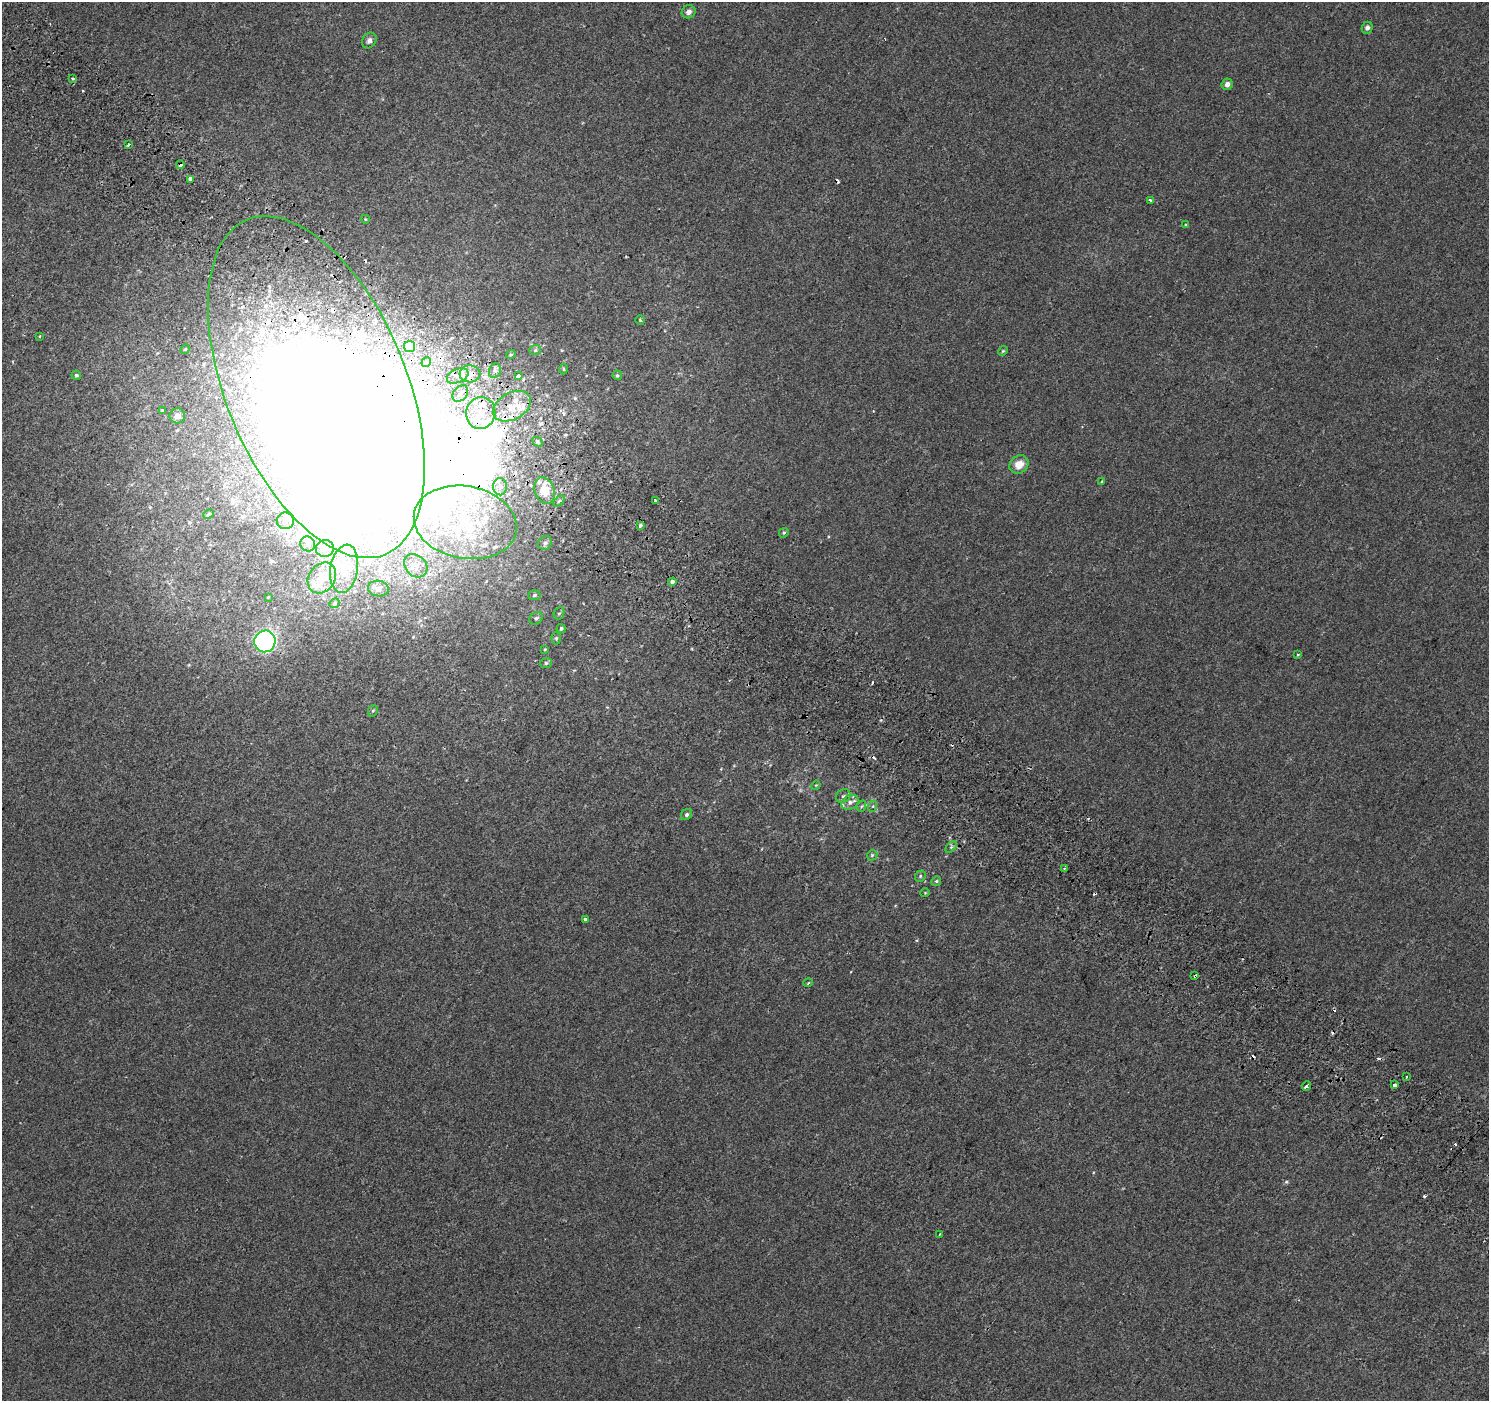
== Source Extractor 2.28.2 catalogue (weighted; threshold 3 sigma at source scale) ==
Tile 11 of 4 x 4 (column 3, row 3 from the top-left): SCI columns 3049-4535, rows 1702-3100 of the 6086 x 6114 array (HDU 1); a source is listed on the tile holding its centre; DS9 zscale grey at full resolution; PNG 1491 x 1403 px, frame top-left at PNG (2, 2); each listed source drawn as its Kron ellipse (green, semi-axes under 4 px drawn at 4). Shown black and unused: <1% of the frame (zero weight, under 2 of 3 exposures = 3% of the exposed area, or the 3 px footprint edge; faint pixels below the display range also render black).
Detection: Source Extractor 2.28.2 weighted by HDU 2 'WHT'; one run over the whole footprint, this tile lists its part. Background 0.00109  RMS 0.0056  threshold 0.0252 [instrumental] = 3 sigma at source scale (4.5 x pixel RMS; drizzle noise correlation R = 1.50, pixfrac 1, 0.0396/0.0396 arcsec/px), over >= 5 px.
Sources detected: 120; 8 inside a brighter object's white glare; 16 cosmic-ray / hot-pixel residue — neither listed nor drawn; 13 inside a brighter listed object's ellipse — not listed separately; the other 83 listed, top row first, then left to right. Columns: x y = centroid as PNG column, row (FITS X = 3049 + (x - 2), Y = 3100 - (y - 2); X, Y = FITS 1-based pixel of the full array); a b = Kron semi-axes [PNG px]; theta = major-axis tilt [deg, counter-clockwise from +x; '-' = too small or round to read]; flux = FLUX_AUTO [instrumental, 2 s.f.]
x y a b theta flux
689 12 7 6 - 2.1
1367 28 6 5 - 1.8
369 40 8 6 57 2
73 78 3 3 - 3.3
1227 84 6 5 - 2.3
129 144 3 3 - 3.4
180 165 4 3 - 2.9
191 179 4 3 - 8.1
1150 200 3 3 - 0.83
365 219 4 3 - 0.38
1186 225 4 4 - 0.64
640 320 5 4 - 0.73
39 336 3 3 - 0.69
409 346 6 5 - 6.1
185 349 5 4 - 0.63
535 350 6 5 - 0.98
1003 351 5 4 - 0.58
511 354 5 4 - 0.69
426 362 5 4 - 0.92
563 369 5 3 - 0.49
495 371 7 6 - 1.8
470 374 10 8 -2 4.8
76 375 5 4 - 0.98
617 375 5 4 - 0.82
458 376 11 7 23 2.9
518 376 4 3 - 2.8
316 387 181 90 -67 2500
460 393 9 6 50 2.6
512 406 20 13 29 11
162 410 3 3 - 0.48
481 413 16 14 76 14
177 416 8 7 - 2.9
537 442 6 3 -44 0.82
1019 464 10 8 39 6.7
1102 482 3 3 - 0.65
500 487 9 6 -89 2.8
545 490 14 9 -69 8.4
655 500 3 3 - 1.3
559 501 6 4 45 0.78
209 514 5 3 - 0.7
285 521 8 8 - 3.8
465 522 52 36 -11 65
640 525 4 3 - 2.6
784 533 5 4 - 0.72
545 543 7 6 - 1.5
308 544 8 7 - 2
325 549 9 8 - 3.4
416 566 13 10 -45 3.2
344 569 24 13 81 11
322 578 16 13 55 10
672 582 4 4 - 2.6
378 588 10 8 -9 1.9
534 595 6 5 - 1
268 597 3 3 - 0.38
334 603 5 4 - 0.72
559 613 6 5 - 0.79
536 618 7 6 - 1.5
561 628 5 4 - 1
556 638 6 5 - 0.83
265 641 11 10 - 93
545 649 4 3 - 0.5
1298 655 3 3 - 0.54
546 663 6 5 - 1
373 711 6 4 66 0.74
816 785 5 4 - 0.46
843 796 8 6 35 1.3
850 802 9 7 30 2.3
862 806 6 3 70 0.69
873 806 6 4 72 0.71
687 815 6 5 - 1.1
951 847 7 4 45 1
872 855 6 4 46 0.77
1064 868 3 3 - 0.7
920 876 6 5 - 0.79
936 881 5 4 - 0.73
925 893 5 3 - 0.4
585 919 4 3 - 2
1195 976 3 3 - 2
808 983 5 3 - 0.47
1406 1077 3 2 - 0.55
1395 1085 4 3 - 5.6
1306 1086 5 3 - 3.3
940 1234 4 3 - 0.38
Overlapping masked pixels (flux is a lower limit): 4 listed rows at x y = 180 165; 470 374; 316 387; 1195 976
Unlisted compact peaks at least as high as the median listed source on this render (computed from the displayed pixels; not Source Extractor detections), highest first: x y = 1286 1182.